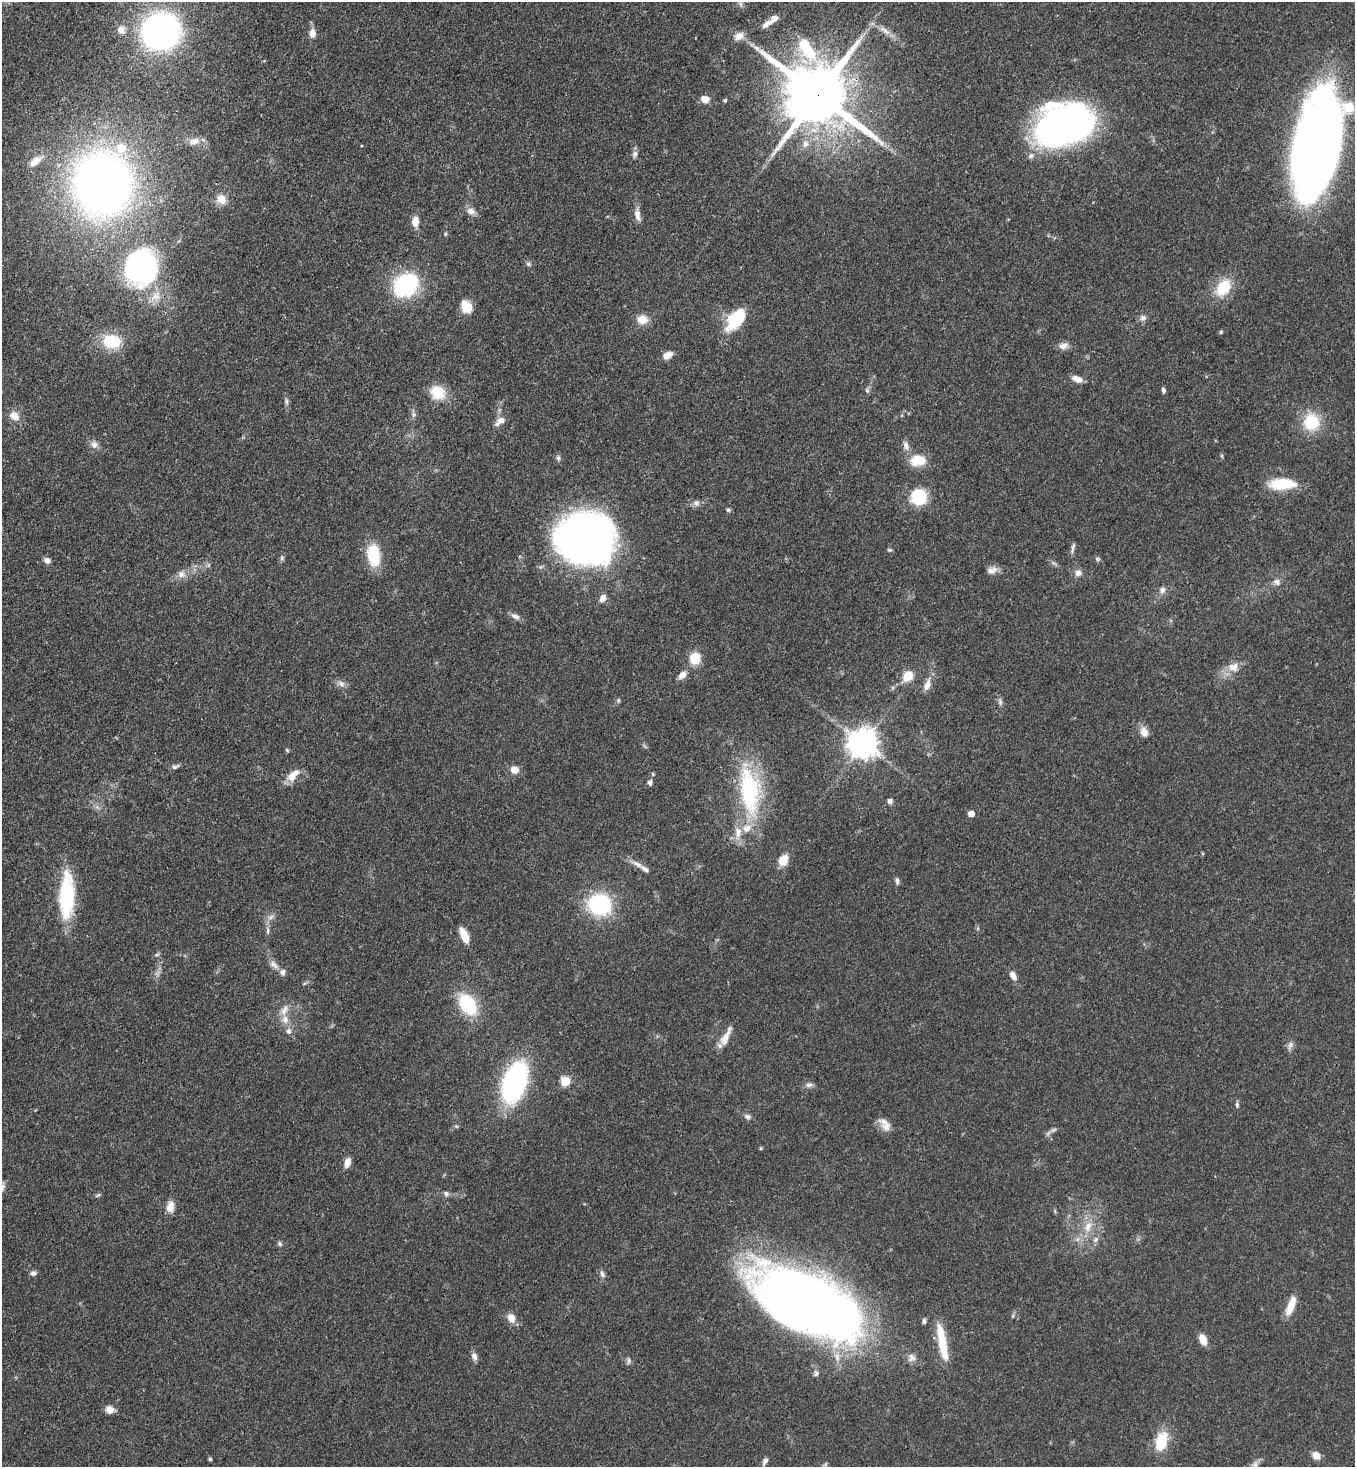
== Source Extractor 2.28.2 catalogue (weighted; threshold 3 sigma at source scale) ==
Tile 11 of 4 x 4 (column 3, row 3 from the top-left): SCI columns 3070-4422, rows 1526-2990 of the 5999 x 5977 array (HDU 1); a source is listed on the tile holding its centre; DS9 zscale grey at full resolution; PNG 1357 x 1469 px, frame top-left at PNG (2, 2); no overlay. Shown black and unused: <1% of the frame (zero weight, under 3 of 4 exposures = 7% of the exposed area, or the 3 px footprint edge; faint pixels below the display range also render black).
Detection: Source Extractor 2.28.2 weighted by HDU 2 'WHT'; one run over the whole footprint, this tile lists its part. Background 0.071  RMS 0.0036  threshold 0.0162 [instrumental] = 3 sigma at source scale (4.5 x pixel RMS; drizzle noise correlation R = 1.50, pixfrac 1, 0.05/0.05 arcsec/px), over >= 5 px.
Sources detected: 145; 1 inside a brighter object's white glare — not listed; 12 inside a brighter listed object's ellipse — not listed separately; the other 132 listed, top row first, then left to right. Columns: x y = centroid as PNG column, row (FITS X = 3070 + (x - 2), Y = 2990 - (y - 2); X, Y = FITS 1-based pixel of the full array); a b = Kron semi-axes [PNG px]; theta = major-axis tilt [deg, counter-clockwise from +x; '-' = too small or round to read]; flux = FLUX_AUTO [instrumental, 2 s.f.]
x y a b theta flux
740 4 9 4 -82 0.97
770 22 14 8 26 2.2
121 30 12 11 - 2.7
885 30 17 7 -38 2.8
161 31 24 22 23 170
312 33 11 8 -88 2.7
739 36 13 9 27 2.8
807 49 35 15 -56 17
818 95 21 16 -37 3700
705 99 8 6 -16 4
725 100 5 4 - 0.48
1064 125 40 29 8 200
194 141 15 10 7 3
805 144 11 9 48 2.4
1317 147 83 36 77 400
635 154 10 7 75 1.3
35 161 16 8 40 3.7
102 184 50 45 -84 260
221 199 14 11 -54 3.6
471 211 11 9 -23 2.2
637 215 17 7 -79 2.6
415 222 11 7 -90 3.6
445 234 5 4 - 0.47
528 264 8 5 -27 0.75
141 268 35 31 62 74
406 285 22 16 41 43
1223 288 23 16 51 11
466 307 12 9 -64 7.9
1143 318 9 7 2 1.4
642 319 13 11 9 4.3
735 320 28 15 53 16
1221 332 5 4 - 0.45
111 341 22 17 -8 13
1063 346 13 8 18 2.2
667 355 12 7 30 3.1
1077 379 12 6 -21 3
867 390 7 5 -89 0.73
1163 390 6 4 -81 0.86
437 392 20 16 -37 8.4
286 402 9 4 -89 0.95
413 415 7 4 89 0.84
14 416 14 11 -37 3.6
501 420 12 8 21 2.5
1311 422 21 20 - 13
94 444 12 9 -75 2.1
906 446 12 7 -78 1.9
1222 456 6 4 -72 0.41
558 458 7 5 -86 0.82
918 460 15 10 9 9.3
1283 484 33 13 2 12
919 497 14 13 - 19
696 503 9 9 - 1.4
728 510 5 5 - 0.61
586 539 52 46 -9 190
1073 548 16 4 76 1.1
890 550 6 5 - 0.58
373 555 20 11 -82 17
282 558 8 4 82 0.72
1097 559 5 5 - 0.62
47 560 8 6 -26 1.6
992 570 15 9 23 2.3
1078 573 8 7 - 2
181 574 10 9 - 2.2
1277 582 11 8 -39 1.8
1162 590 8 7 - 1.6
602 598 10 6 59 2.2
515 616 12 6 -25 1.8
695 658 13 11 70 7.7
1233 667 14 11 15 4
682 675 10 7 43 2.7
908 676 8 7 - 8.8
341 684 9 6 -62 1.4
927 685 17 8 66 3
618 700 7 5 84 0.56
1000 702 9 5 -88 1
1144 732 13 9 -68 2.8
863 743 9 9 - 550
287 750 6 4 -46 0.43
175 767 10 5 16 1
514 770 9 8 - 3.2
293 775 21 10 46 4.5
650 783 7 6 - 1.1
749 790 62 24 -83 40
890 801 6 6 - 1.3
971 814 5 4 - 4.1
1202 853 5 3 - 0.41
783 860 12 9 58 5.2
637 864 21 6 -29 2.6
897 881 10 5 -89 0.96
67 896 49 15 89 30
600 905 23 21 -21 32
271 917 11 5 27 1.4
268 931 8 4 82 0.84
464 935 18 8 -66 5
157 954 6 4 20 0.56
274 965 14 7 -42 2.2
1013 975 12 7 -56 2.1
468 1004 18 12 -56 27
285 1019 12 9 -68 3.3
726 1037 28 8 63 4.1
1290 1045 12 6 63 1.4
565 1081 5 5 - 18
515 1082 29 16 72 81
809 1085 9 7 13 1.4
1237 1105 8 5 -89 0.71
747 1117 9 7 -7 1.2
886 1126 13 12 - 2.9
1053 1130 9 5 19 1
347 1162 13 7 74 2.5
446 1194 8 6 -58 0.99
98 1195 9 3 33 0.57
170 1207 14 9 76 3.4
1088 1227 15 10 72 4.7
1096 1239 9 6 69 1.3
280 1244 6 5 - 0.8
33 1273 8 6 7 1.2
602 1274 10 6 -60 1.2
808 1302 79 36 -28 520
1291 1305 22 7 69 6.2
511 1318 12 9 -63 3.1
924 1321 7 4 82 0.76
1203 1340 12 7 -69 4
942 1343 43 9 -80 12
474 1356 11 7 -64 1.6
629 1361 9 5 87 0.94
110 1409 10 8 -18 2.7
1161 1441 21 11 73 13
1316 1455 10 8 -46 2.9
210 1459 4 3 - 0.76
765 1461 11 5 57 1.2
1255 1464 11 7 81 1.4
825 1466 12 4 71 0.95
Overlapping masked pixels (flux is a lower limit): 4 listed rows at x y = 807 49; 818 95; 1317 147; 808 1302
Isophote crosses this tile's border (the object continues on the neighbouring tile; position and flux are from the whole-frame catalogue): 2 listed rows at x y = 1255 1464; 825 1466